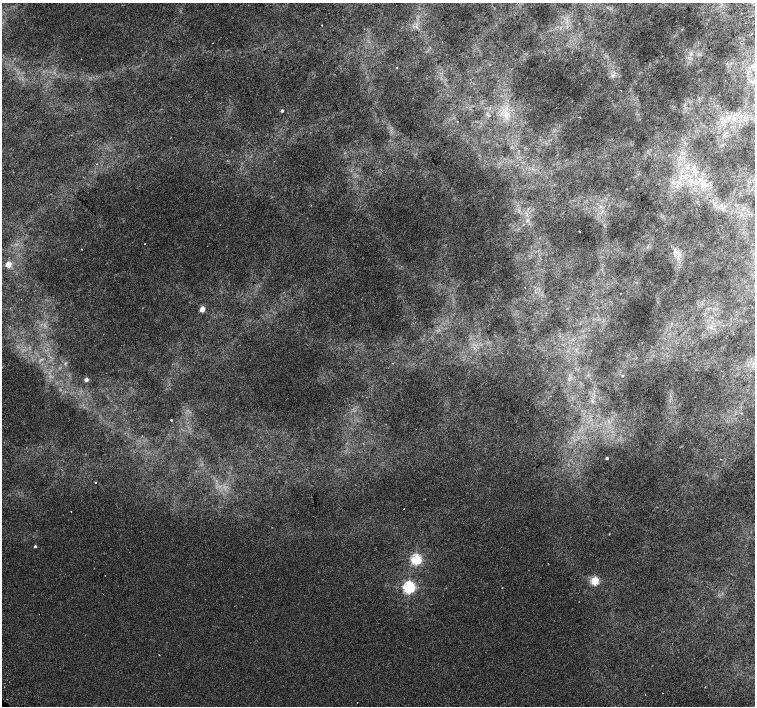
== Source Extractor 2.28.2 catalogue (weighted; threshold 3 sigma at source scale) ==
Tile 10 of 4 x 4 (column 2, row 3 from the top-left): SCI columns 1551-3055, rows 1606-3013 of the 6117 x 6089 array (HDU 1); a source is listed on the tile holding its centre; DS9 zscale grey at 2 x 2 block average (1 PNG px = mean of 2 x 2 image px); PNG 757 x 708 px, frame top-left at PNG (2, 3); no overlay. Shown black and unused: <1% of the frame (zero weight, under 2 of 3 exposures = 3% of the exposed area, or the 3 px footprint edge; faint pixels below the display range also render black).
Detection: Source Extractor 2.28.2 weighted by HDU 2 'WHT'; one run over the whole footprint, this tile lists its part. Background 0.00604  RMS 0.0037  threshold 0.0168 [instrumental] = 3 sigma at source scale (4.5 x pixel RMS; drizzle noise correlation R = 1.50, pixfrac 1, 0.0396/0.0396 arcsec/px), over >= 5 px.
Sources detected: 27; all 27 listed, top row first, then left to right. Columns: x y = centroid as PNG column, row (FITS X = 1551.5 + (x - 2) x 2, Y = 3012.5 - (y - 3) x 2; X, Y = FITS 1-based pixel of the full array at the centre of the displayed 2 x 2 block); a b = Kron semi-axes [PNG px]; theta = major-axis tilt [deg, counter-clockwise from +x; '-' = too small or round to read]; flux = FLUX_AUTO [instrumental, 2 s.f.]
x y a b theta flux
322 25 2 2 - 0.38
396 67 3 2 - 0.36
612 76 3 2 - 0.85
282 111 2 2 - 2.1
580 117 2 2 - 0.42
703 184 4 3 - 1.5
145 244 2 2 - 1.2
81 249 2 2 - 1.8
676 252 7 2 7 1.7
8 264 3 3 - 18
202 309 3 3 - 17
392 363 2 2 - 0.31
622 376 3 2 - 0.46
86 380 2 2 - 6.6
171 420 2 2 - 5.5
607 458 2 2 - 2.2
95 482 2 2 - 0.42
404 509 2 2 - 0.57
609 534 2 2 - 0.42
35 546 2 2 - 1.7
416 559 3 3 - 120
595 581 3 3 - 55
409 587 4 3 - 200
502 588 2 2 - 0.66
159 655 2 2 - 0.33
662 693 2 2 - 0.3
645 694 2 2 - 0.32
Diffuse or blended objects may show on this block-average render without a row.